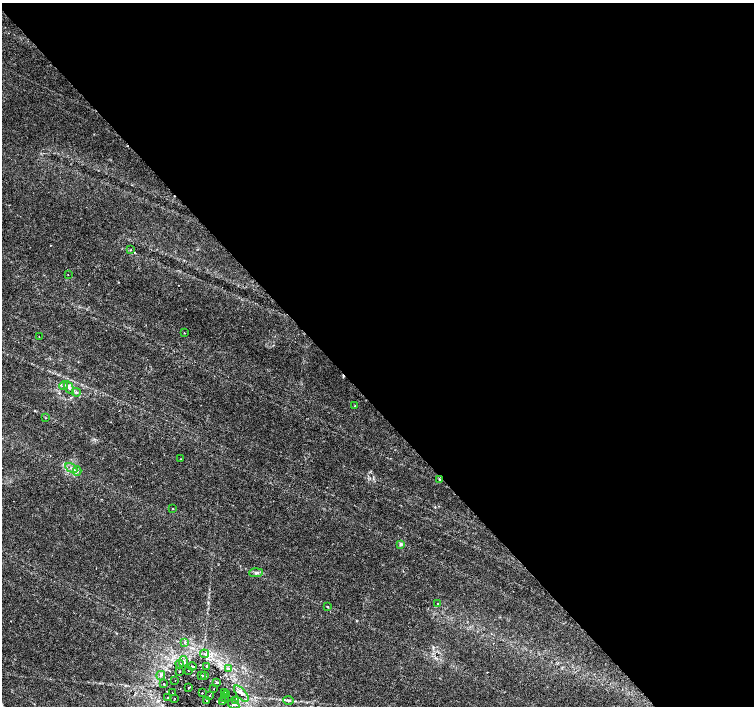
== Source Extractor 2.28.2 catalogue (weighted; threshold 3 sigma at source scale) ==
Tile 8 of 4 x 4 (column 4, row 2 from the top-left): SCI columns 4519-6022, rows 3026-4433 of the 6022 x 5990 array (HDU 1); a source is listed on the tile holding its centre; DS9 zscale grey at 2 x 2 block average (1 PNG px = mean of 2 x 2 image px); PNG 756 x 708 px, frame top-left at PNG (2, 3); each listed source drawn as its Kron ellipse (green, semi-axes under 4 px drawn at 4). Shown black and unused: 57% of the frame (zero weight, under 3 of 6 exposures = <1% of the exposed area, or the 3 px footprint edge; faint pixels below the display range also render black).
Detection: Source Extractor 2.28.2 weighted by HDU 2 'WHT'; one run over the whole footprint, this tile lists its part. Background 0.0355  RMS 0.0022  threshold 0.00893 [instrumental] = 3 sigma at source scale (4.09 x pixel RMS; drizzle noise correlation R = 1.36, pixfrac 0.8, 0.0396/0.0396 arcsec/px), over >= 5 px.
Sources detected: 51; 1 cosmic-ray / hot-pixel residue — neither listed nor drawn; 1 coinciding with a brighter row at this scale — not listed separately; the other 49 listed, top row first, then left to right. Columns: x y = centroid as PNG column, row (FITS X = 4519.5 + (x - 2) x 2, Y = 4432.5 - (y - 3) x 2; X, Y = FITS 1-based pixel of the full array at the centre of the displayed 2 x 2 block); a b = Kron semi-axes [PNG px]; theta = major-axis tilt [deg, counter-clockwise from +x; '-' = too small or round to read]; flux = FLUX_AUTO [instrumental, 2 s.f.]
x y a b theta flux
131 250 3 2 - 0.23
68 275 2 2 - 0.15
184 333 2 2 - 0.24
39 337 2 2 - 0.15
64 386 4 3 - 0.6
69 388 7 4 -59 1.4
76 392 4 3 - 0.69
355 406 2 2 - 0.25
46 418 3 2 - 0.22
181 459 2 2 - 0.17
71 468 6 2 -31 0.95
77 471 4 3 - 0.74
439 479 3 3 - 0.72
173 509 2 2 - 0.29
400 544 4 2 - 0.49
256 573 7 3 4 0.85
438 603 2 2 - 0.24
328 607 3 2 - 0.33
185 642 2 2 - 1.1
204 654 4 2 - 0.64
183 661 5 2 - 0.69
180 664 4 3 - 0.65
192 666 4 2 - 0.87
207 667 3 2 - 0.57
228 669 2 2 - 0.65
188 671 2 2 - 0.16
179 672 2 2 - 0.63
161 676 5 3 - 0.8
202 676 2 2 - 0.71
205 676 2 2 - 0.51
175 681 2 2 - 0.18
217 682 3 2 - 0.58
164 684 2 2 - 0.23
189 687 3 2 - 0.59
214 689 2 2 - 0.39
225 692 2 2 - 0.28
172 693 2 2 - 0.21
202 693 2 2 - 0.69
226 694 2 2 - 0.19
241 694 10 4 -51 2.2
210 695 2 2 - 0.95
168 697 2 2 - 0.26
225 697 2 2 - 0.37
175 698 2 2 - 0.23
236 700 4 3 - 0.55
288 700 5 3 - 0.72
207 701 3 2 - 1.5
223 702 2 2 - 0.28
233 704 6 3 -31 0.85
Diffuse or blended objects may show on this block-average render without a row.